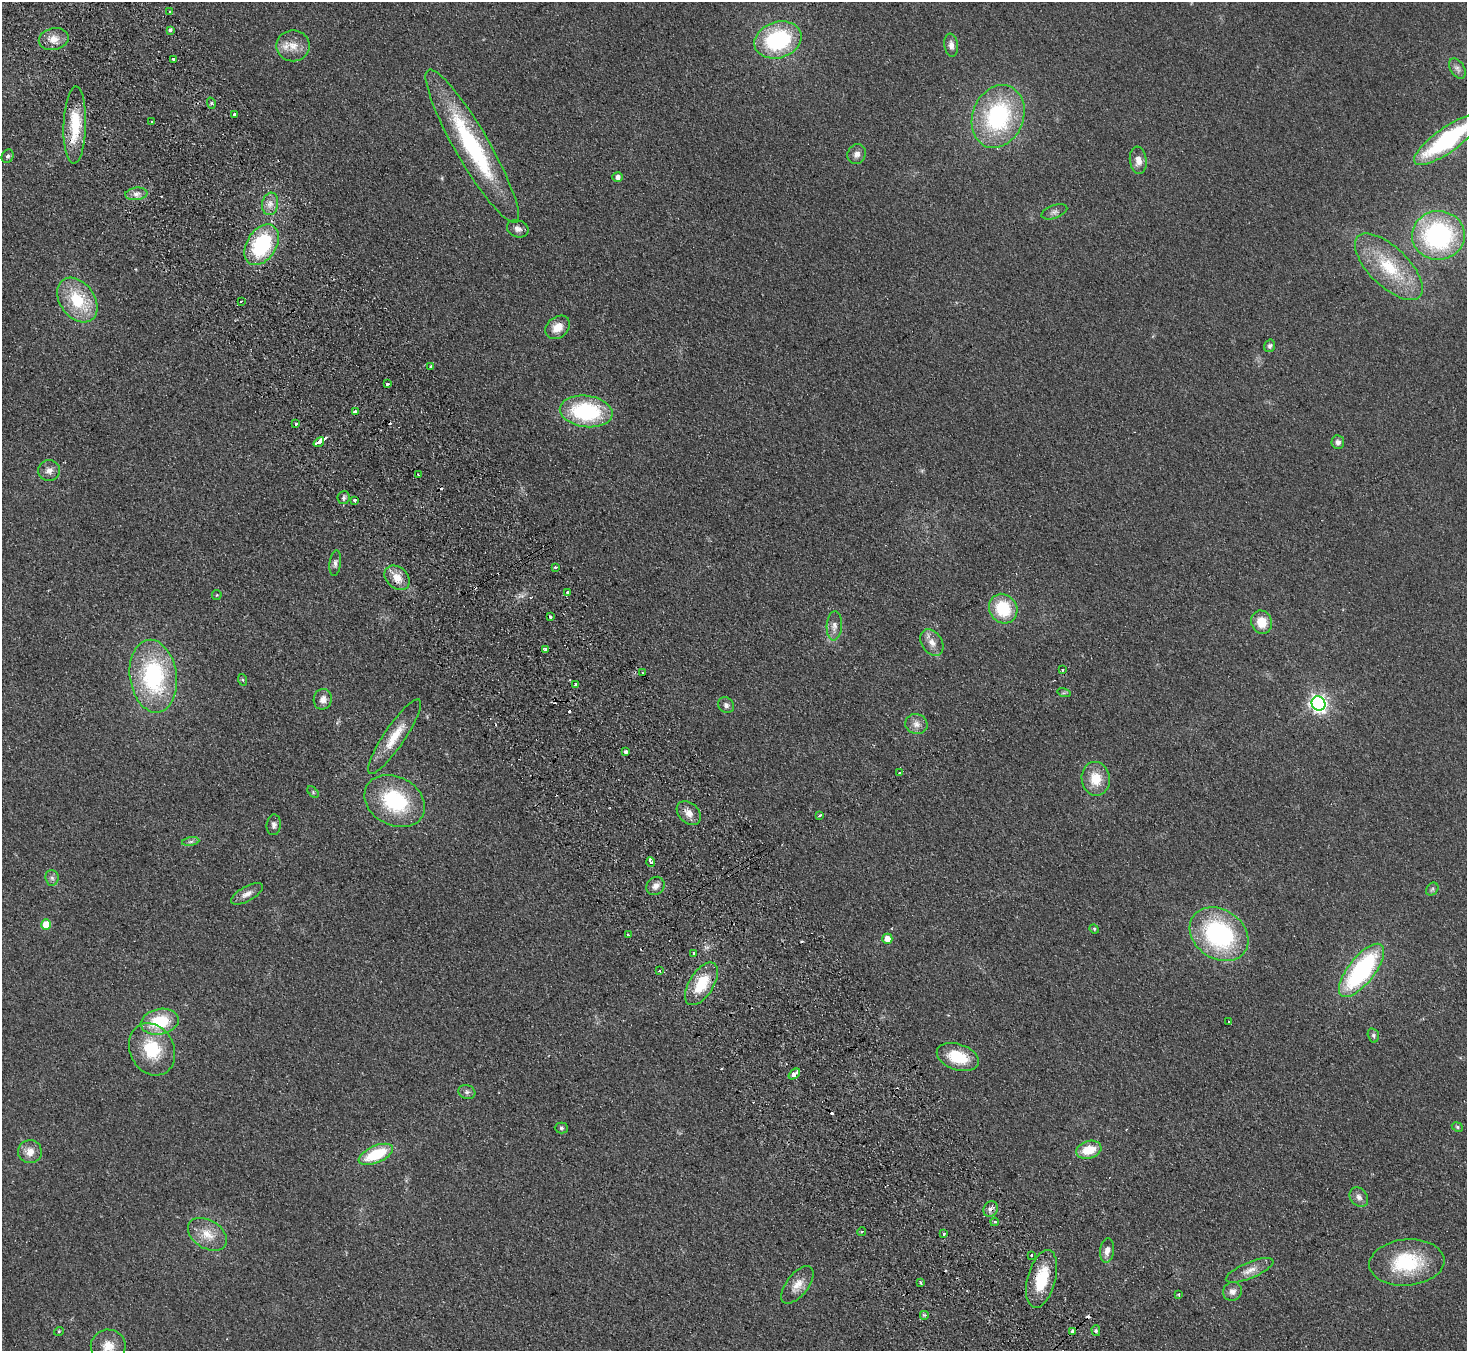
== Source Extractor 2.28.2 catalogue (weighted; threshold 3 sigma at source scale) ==
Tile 11 of 4 x 4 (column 3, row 3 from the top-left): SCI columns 2980-4444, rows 1543-2891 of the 5958 x 5920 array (HDU 1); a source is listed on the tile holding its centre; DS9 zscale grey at full resolution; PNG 1469 x 1353 px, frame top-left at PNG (2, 2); each listed source drawn as its Kron ellipse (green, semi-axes under 4 px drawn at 4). Shown black and unused: <1% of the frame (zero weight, under 2 of 3 exposures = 3% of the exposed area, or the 3 px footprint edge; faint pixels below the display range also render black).
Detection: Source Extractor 2.28.2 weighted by HDU 2 'WHT'; one run over the whole footprint, this tile lists its part. Background 0.113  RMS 0.012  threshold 0.0527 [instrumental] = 3 sigma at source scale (4.5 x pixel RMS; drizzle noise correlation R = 1.50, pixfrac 1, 0.05/0.05 arcsec/px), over >= 5 px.
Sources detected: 134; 15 cosmic-ray / hot-pixel residue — neither listed nor drawn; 1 inside a brighter listed object's ellipse — not listed separately; the other 118 listed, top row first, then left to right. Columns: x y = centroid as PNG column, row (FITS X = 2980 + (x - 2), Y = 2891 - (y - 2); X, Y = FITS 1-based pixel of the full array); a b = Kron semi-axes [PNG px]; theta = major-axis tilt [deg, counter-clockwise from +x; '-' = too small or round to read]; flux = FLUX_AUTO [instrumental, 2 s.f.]
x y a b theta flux
170 12 3 3 - 3.2
170 30 4 3 - 6.3
54 39 15 11 12 12
778 40 24 18 18 110
951 45 11 7 -82 6
293 46 17 15 0 17
173 59 4 3 - 4.9
1457 69 11 7 -60 4.7
211 103 6 3 -72 1.5
234 114 4 3 - 3.9
998 116 32 25 68 140
151 121 2 2 - 1.1
75 125 38 11 88 45
1447 140 39 12 36 150
472 146 88 17 -60 150
857 154 10 9 - 6.6
8 156 7 5 60 2.7
1138 160 14 8 -83 9.1
618 177 5 5 - 4.8
136 194 11 6 6 5.7
270 204 11 8 81 7.3
1054 212 13 6 20 4.4
518 229 11 8 -20 6
1438 235 26 24 2 180
262 245 22 14 57 92
1389 267 43 19 -44 63
77 300 25 17 -54 52
241 301 3 2 - 1.4
558 327 13 10 39 14
1270 346 6 5 - 2.9
431 366 3 3 - 3.9
387 384 3 2 - 3.2
586 411 26 15 -7 110
355 412 4 3 - 14
296 424 3 3 - 3
319 442 5 3 - 26
1338 442 7 6 - 4.5
49 471 11 10 - 6.9
418 475 3 2 - 1.3
343 498 6 6 - 3.2
354 500 3 3 - 4
335 563 13 6 82 4.1
556 567 3 3 - 4.5
397 578 14 10 -43 14
567 592 3 3 - 6.5
217 595 5 4 - 1.3
1003 609 15 13 -56 51
550 617 3 3 - 3.3
1262 622 12 10 -68 21
834 626 14 7 87 6.9
932 642 14 10 -58 10
545 649 4 3 - 5.9
1062 669 3 3 - 2.8
643 673 3 3 - 3.7
153 676 36 23 -82 130
243 680 6 4 -71 1.4
576 684 3 3 - 4
1064 693 7 4 -17 1.8
323 699 10 9 - 7.3
1319 703 7 7 - 420
726 705 8 7 - 4.2
916 724 11 10 - 7.6
395 737 44 10 56 28
625 752 3 3 - 12
900 773 3 3 - 2.9
1096 779 17 14 -80 24
313 792 7 4 -47 1.6
395 801 32 24 -29 87
689 813 14 10 -42 9.7
820 815 4 3 - 6.5
274 825 10 7 85 4.4
191 842 8 4 9 2.8
651 862 5 3 - 5.9
52 878 8 6 -84 3.6
655 886 10 8 46 6.5
1432 889 7 5 47 2.4
247 894 18 7 29 7.5
46 925 5 5 - 25
1094 929 5 4 - 1.5
1219 934 31 24 -34 160
629 935 4 2 - 1.2
887 939 5 5 - 12
693 953 3 2 - 0.96
659 970 3 3 - 2.6
1362 970 32 13 52 160
701 984 24 12 58 39
160 1022 19 12 11 48
1229 1022 3 3 - 6.1
1373 1035 7 5 -75 2.6
152 1049 27 22 -63 50
958 1057 22 13 -18 39
794 1074 6 4 40 16
467 1092 8 7 - 3.5
1457 1127 6 4 -25 1.6
561 1128 6 5 - 2.2
1089 1150 13 8 16 25
30 1152 12 11 - 11
376 1154 18 8 24 52
1359 1197 11 8 -50 5.7
991 1209 8 7 - 5.6
994 1222 4 3 - 2.6
862 1232 4 3 - 1.6
943 1233 3 3 - 2.8
207 1234 21 14 -32 20
1107 1250 12 7 82 7.5
1031 1255 3 2 - 1.3
1407 1262 37 23 5 73
1250 1270 25 8 22 12
1042 1279 30 14 75 45
920 1282 4 3 - 1.6
797 1285 22 11 52 13
1232 1291 10 9 - 6.1
1178 1294 3 3 - 1.3
924 1315 5 5 - 1.6
59 1331 5 3 - 1.2
1073 1331 4 3 - 7.3
1096 1331 5 4 - 2.1
108 1346 17 16 - 18
Overlapping masked pixels (flux is a lower limit): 4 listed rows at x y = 355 412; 545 649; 991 1209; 1073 1331
Isophote crosses this tile's border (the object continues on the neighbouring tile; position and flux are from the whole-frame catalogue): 2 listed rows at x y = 1447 140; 108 1346